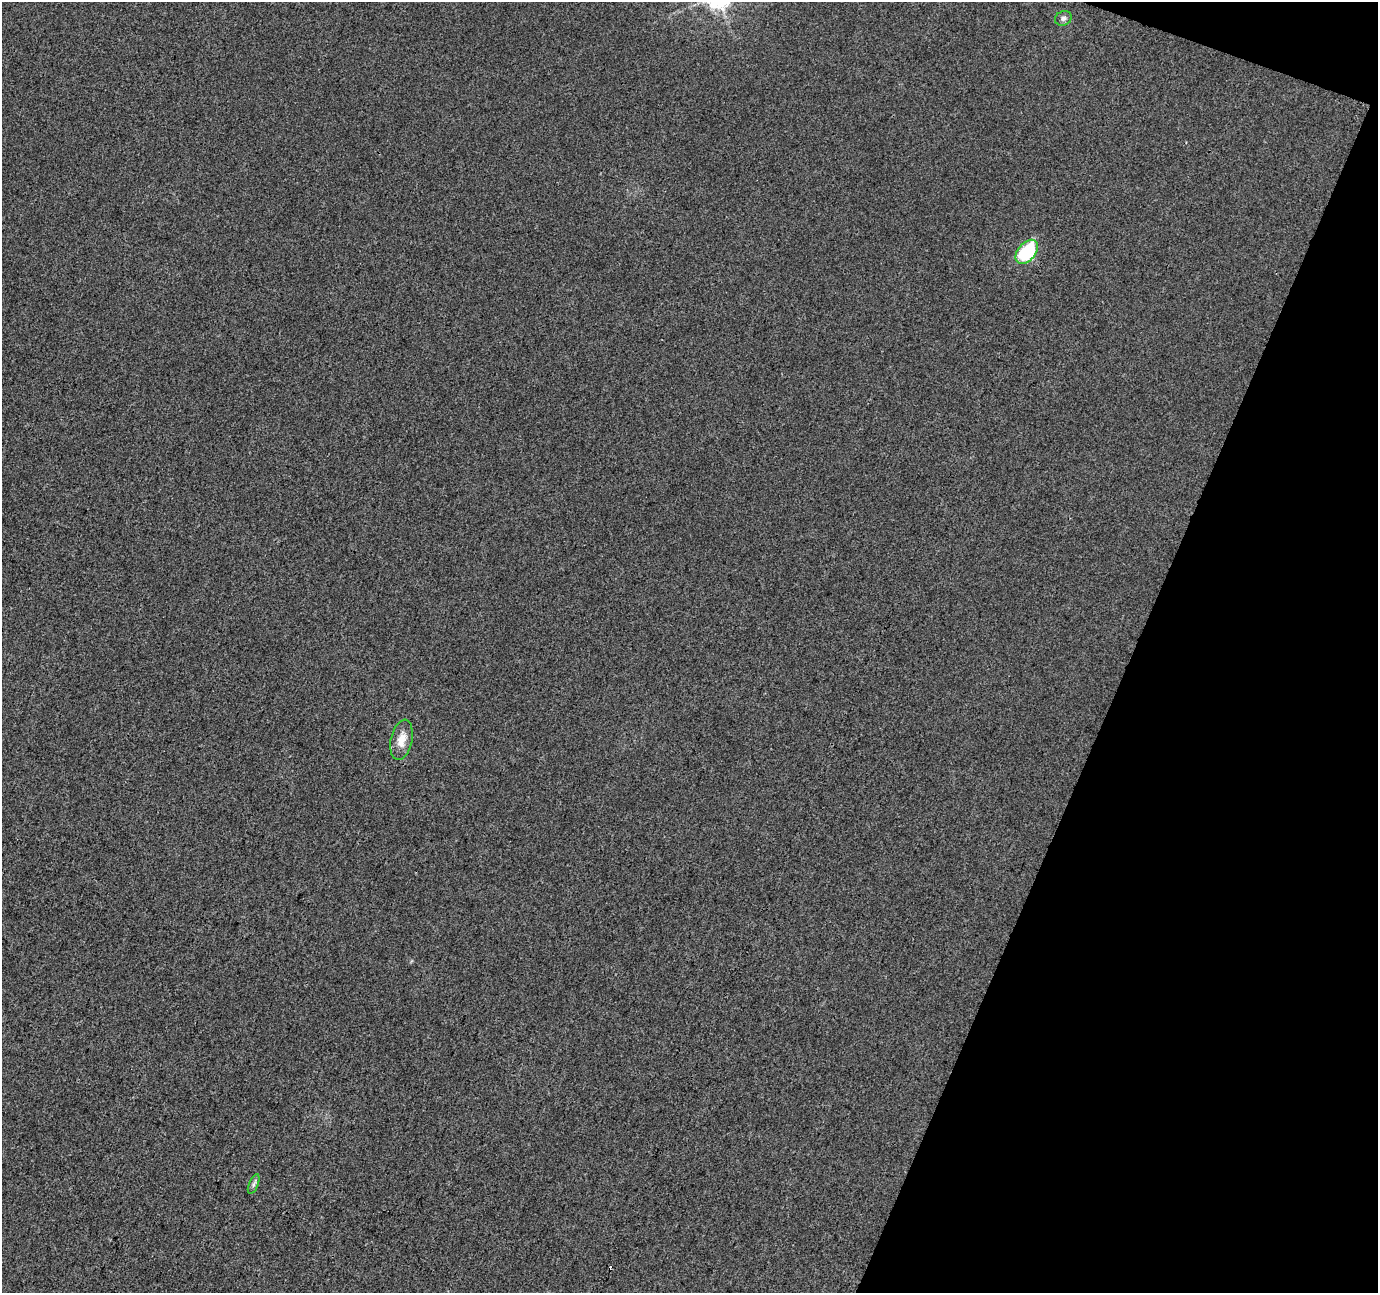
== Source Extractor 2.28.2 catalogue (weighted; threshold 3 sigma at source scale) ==
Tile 8 of 4 x 4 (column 4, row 2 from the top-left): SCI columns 4135-5510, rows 2857-4147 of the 5511 x 5649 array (HDU 1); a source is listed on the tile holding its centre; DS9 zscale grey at full resolution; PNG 1380 x 1295 px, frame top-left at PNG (2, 2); each listed source drawn as its Kron ellipse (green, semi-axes under 4 px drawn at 4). Shown black and unused: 19% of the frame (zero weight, under 3 of 4 exposures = <1% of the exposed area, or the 3 px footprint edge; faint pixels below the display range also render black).
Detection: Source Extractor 2.28.2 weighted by HDU 2 'WHT'; one run over the whole footprint, this tile lists its part. Background 0.00298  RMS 0.0037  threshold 0.0167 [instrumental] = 3 sigma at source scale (4.5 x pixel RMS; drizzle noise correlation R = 1.50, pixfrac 1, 0.0396/0.0396 arcsec/px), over >= 5 px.
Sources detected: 5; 1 cosmic-ray / hot-pixel residue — neither listed nor drawn; the other 4 listed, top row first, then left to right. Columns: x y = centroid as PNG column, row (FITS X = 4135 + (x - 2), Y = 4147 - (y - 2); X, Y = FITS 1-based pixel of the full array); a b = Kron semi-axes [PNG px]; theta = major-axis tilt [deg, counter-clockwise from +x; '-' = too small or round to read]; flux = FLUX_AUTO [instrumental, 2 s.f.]
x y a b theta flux
1063 18 8 7 - 1.2
1027 252 14 9 51 24
401 740 21 10 78 4.7
254 1184 11 4 68 0.98